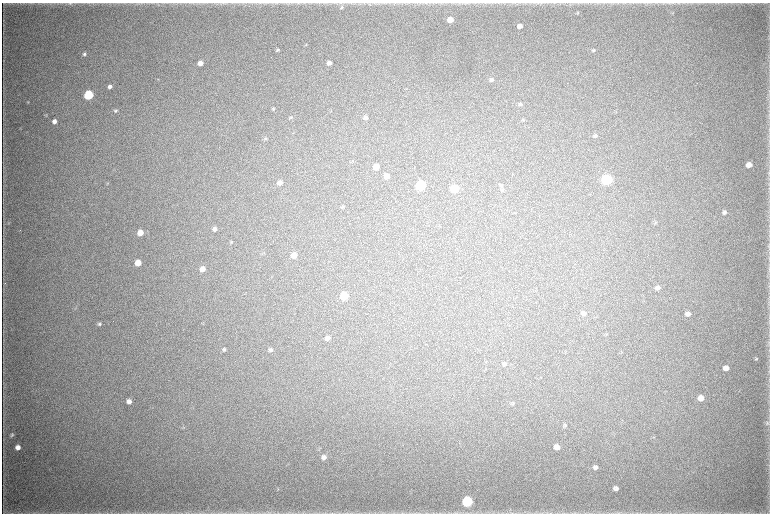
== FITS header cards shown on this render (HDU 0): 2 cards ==
NAXIS1  =                 1536 / length of data axis 1
NAXIS2  =                 1023 / length of data axis 2

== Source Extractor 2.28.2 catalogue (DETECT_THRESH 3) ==
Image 1536 x 1023 px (HDU 0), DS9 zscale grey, zoomed out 1/2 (1 PNG px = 2 x 2 image px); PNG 772 x 516 px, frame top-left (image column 1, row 1022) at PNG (2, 3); no overlay
Background 5810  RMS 44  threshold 133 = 3 sigma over >= 5 px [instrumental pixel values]
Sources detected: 84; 4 cannot appear on this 1/2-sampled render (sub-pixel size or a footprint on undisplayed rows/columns) and are not listed; the other 80 listed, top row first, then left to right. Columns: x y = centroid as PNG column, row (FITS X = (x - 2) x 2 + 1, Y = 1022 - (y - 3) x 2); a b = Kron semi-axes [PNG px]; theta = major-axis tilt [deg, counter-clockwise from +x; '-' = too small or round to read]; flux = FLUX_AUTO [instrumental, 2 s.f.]
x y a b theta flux
70 3 7 3 1 1.6e+04
342 7 7 5 55 1.9e+04
577 13 4 3 - 5.9e+03
673 13 4 3 - 7.0e+03
450 20 5 4 - 1.3e+05
520 26 5 4 - 5.0e+04
306 44 4 3 - 6.5e+03
277 50 5 3 - 1.5e+04
593 50 5 4 - 1.2e+04
84 54 5 4 - 1.9e+04
200 63 4 4 - 6.1e+04
329 63 5 4 - 4.5e+04
491 80 5 4 - 2.3e+04
110 86 4 4 - 3.2e+04
89 95 5 5 - 8.9e+05
28 102 4 2 - 5.3e+03
520 104 5 4 - 1.6e+04
273 109 5 4 - 9.7e+03
115 111 5 4 - 1.5e+04
331 111 5 2 - 4.2e+03
616 112 4 1 - 4.5e+03
46 115 5 3 - 6.8e+03
291 117 5 4 - 1.1e+04
365 118 5 4 - 2.9e+04
523 120 4 4 - 8.8e+03
54 121 4 4 - 4.4e+04
20 129 3 2 - 4.2e+03
595 136 6 5 - 2.3e+04
265 139 5 4 - 1.4e+04
352 161 4 2 - 4.3e+03
749 165 5 4 - 7.8e+04
376 167 5 5 - 1.3e+05
387 176 5 5 - 8.4e+04
606 180 6 5 - 1.5e+06
107 183 4 3 - 7.4e+03
280 183 5 4 - 4.8e+04
420 186 5 5 - 1.2e+06
501 186 6 4 48 1.4e+04
454 189 5 5 - 5.3e+05
502 190 6 4 21 1.2e+04
343 206 5 4 - 1.2e+04
724 212 6 5 - 2.5e+04
655 222 5 3 - 9.7e+03
215 229 5 4 - 2.8e+04
140 233 5 5 - 1.0e+05
231 242 4 4 - 8.9e+03
768 246 5 2 - 6.4e+03
264 253 5 2 - 7.3e+03
294 255 5 5 - 9.8e+04
138 263 5 4 - 1.4e+05
202 269 5 5 - 6.6e+04
658 288 6 5 - 3.2e+04
344 296 5 5 - 3.8e+05
76 307 4 3 - 7.1e+03
584 313 6 5 - 3.1e+04
688 314 5 4 - 3.9e+04
99 324 5 4 - 1.6e+04
328 338 5 5 - 4.3e+04
224 349 5 4 - 1.7e+04
270 350 6 5 - 2.4e+04
756 359 5 3 - 8.9e+03
505 364 5 4 - 1.7e+04
726 368 6 5 - 6.0e+04
701 398 5 5 - 7.3e+04
129 401 5 5 - 5.3e+04
512 403 5 4 - 1.4e+04
767 423 6 6 - 1.9e+04
565 425 6 4 53 1.5e+04
183 427 4 2 - 6.8e+03
12 435 5 4 - 1.3e+04
18 447 4 4 - 5.5e+04
557 447 5 5 - 7.5e+04
324 457 6 6 - 3.9e+04
596 467 5 5 - 3.1e+04
616 488 5 4 - 3.8e+04
278 489 4 3 - 8.1e+03
467 501 6 6 - 1.2e+06
263 513 10 1 0 1.5e+04
434 513 4 2 - 7.0e+03
456 513 6 3 2 1.3e+04
At the frame edge (FLAGS 8, measured only in part): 2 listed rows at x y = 434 513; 456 513
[4 sub-pixel or undisplayed-footprint detections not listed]